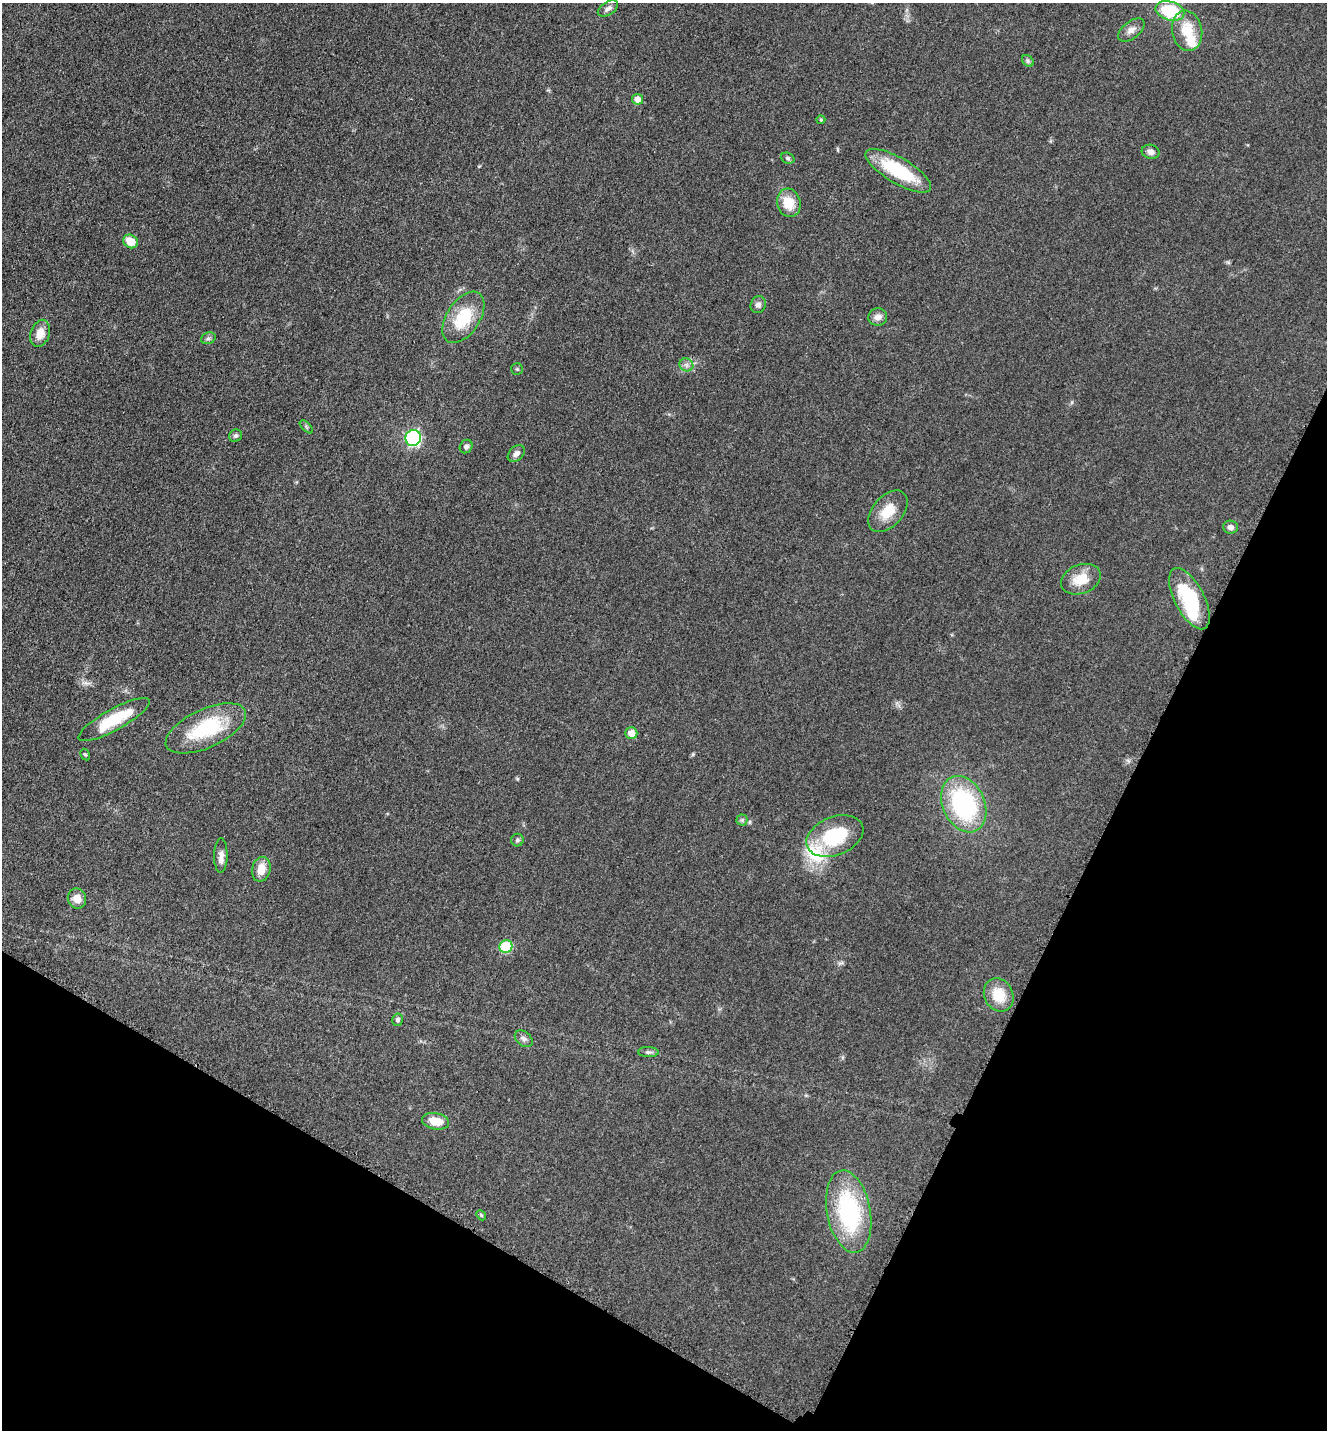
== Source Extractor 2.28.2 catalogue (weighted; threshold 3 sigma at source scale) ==
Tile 15 of 4 x 4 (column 3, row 4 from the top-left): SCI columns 2949-4273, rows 43-1470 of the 5806 x 5774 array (HDU 1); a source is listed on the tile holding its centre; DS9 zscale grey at full resolution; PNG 1329 x 1432 px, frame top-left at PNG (2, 3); each listed source drawn as its Kron ellipse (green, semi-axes under 4 px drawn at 4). Shown black and unused: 25% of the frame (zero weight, under 3 of 5 exposures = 4% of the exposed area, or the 3 px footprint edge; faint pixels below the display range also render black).
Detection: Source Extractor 2.28.2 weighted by HDU 2 'WHT'; one run over the whole footprint, this tile lists its part. Background 0.0644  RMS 0.006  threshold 0.0269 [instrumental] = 3 sigma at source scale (4.5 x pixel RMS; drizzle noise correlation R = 1.50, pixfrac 1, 0.05/0.05 arcsec/px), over >= 5 px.
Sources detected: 50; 3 inside a brighter listed object's ellipse — not listed separately; the other 47 listed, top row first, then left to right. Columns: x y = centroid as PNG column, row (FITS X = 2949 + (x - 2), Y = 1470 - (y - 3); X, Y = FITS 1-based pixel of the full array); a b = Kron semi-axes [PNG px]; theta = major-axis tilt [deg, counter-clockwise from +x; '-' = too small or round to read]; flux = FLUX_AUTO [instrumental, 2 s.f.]
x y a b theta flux
608 9 11 6 33 2.3
1170 11 15 9 -15 28
1131 30 15 8 38 4
1187 31 20 15 -81 16
1028 61 6 5 - 1.2
638 99 5 5 - 6.4
821 120 4 4 - 0.61
1151 152 9 7 -13 2.8
788 158 7 5 -21 1.2
898 171 37 12 -30 36
789 203 14 11 -75 12
131 241 8 6 -33 9.7
758 305 8 7 - 2.1
463 317 29 16 56 25
878 317 9 8 - 3.8
40 333 14 9 72 6.6
208 338 7 5 20 1.4
686 365 7 6 - 1.9
517 369 6 5 - 0.88
306 427 8 3 -45 0.84
236 436 6 6 - 1.4
413 438 8 7 - 92
466 447 7 6 - 1.8
516 454 10 7 44 3
888 511 24 15 48 12
1230 527 7 6 - 2.5
1081 579 20 14 22 12
1189 599 34 15 -63 36
114 720 40 10 29 27
206 728 43 19 25 42
631 733 6 6 - 6.4
85 755 6 4 -60 0.82
964 804 29 21 -66 78
742 820 5 5 - 1.1
835 836 30 19 22 37
517 840 6 6 - 1.2
221 856 17 6 89 3.6
261 869 12 9 78 7.3
77 898 10 9 - 5.8
506 946 7 6 - 26
999 995 17 14 -64 14
398 1020 6 5 - 1.4
524 1039 10 7 -40 2.1
648 1052 10 5 -2 1.5
435 1121 14 8 -12 10
849 1212 42 21 -80 69
481 1215 5 4 - 0.75